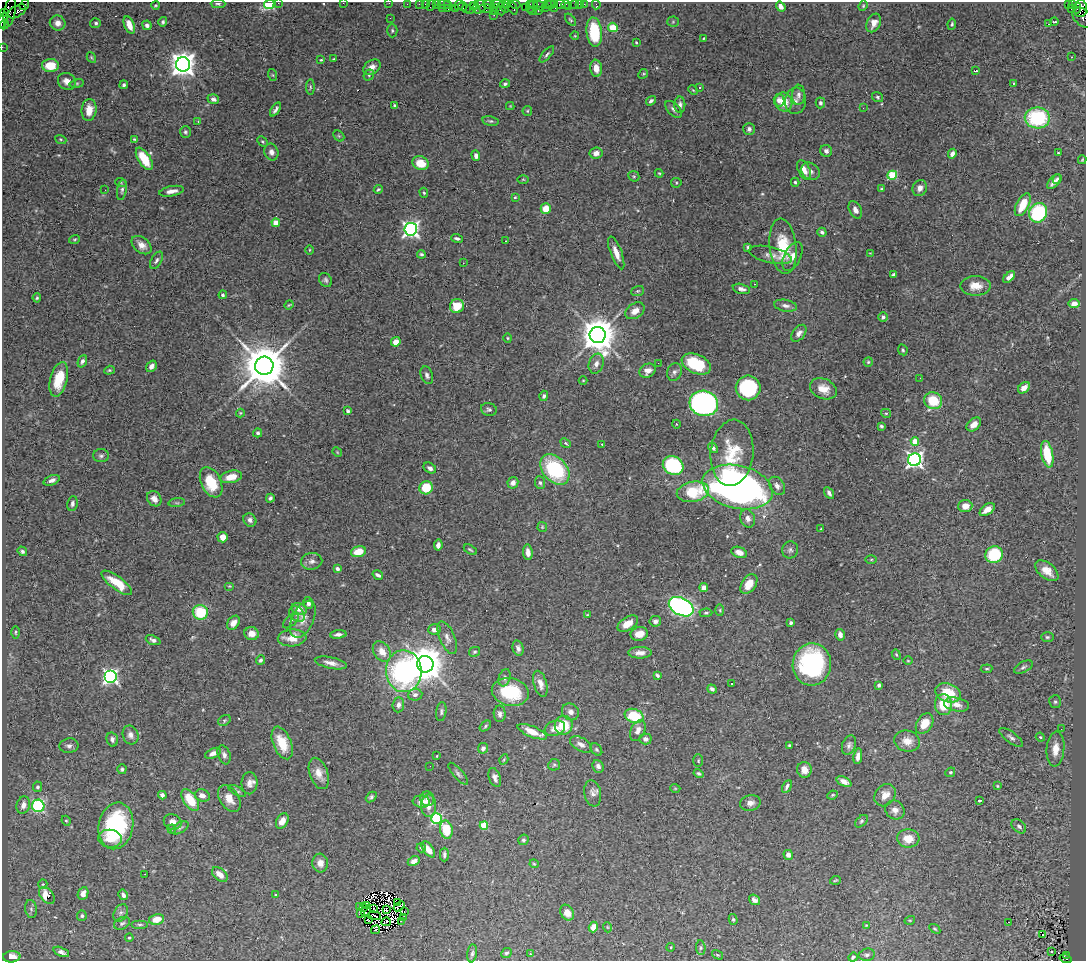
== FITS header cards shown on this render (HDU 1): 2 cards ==
NAXIS1  =                 1084
NAXIS2  =                  959

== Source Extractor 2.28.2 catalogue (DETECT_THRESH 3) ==
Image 1084 x 959 px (HDU 1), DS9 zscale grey, 1 PNG px = 1 image px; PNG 1088 x 963 px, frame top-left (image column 1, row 959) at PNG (2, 2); each listed source drawn as its Kron ellipse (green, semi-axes under 4 px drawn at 4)
Background 1.03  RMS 0.044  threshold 0.132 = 3 sigma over >= 5 px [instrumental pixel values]
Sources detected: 477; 9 with non-positive FLUX_AUTO (blend fragments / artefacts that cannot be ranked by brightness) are neither listed nor drawn; the other 468 listed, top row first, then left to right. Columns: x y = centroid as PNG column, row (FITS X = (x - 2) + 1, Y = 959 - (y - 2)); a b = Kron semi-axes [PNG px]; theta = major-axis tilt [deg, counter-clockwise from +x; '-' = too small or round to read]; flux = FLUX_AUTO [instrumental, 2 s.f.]
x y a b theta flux
278 3 2 2 - 7.5
343 3 2 2 - 28
389 3 2 2 - 10
218 4 7 4 -1 6.2
269 4 5 5 - 350
407 4 2 2 - 14
419 4 2 2 - 17
425 4 2 2 - 24
436 4 3 2 - 33
444 4 6 3 -4 83
448 4 3 3 - 64
498 4 6 2 1 130
506 4 4 2 - 19
515 4 5 3 - 90
533 4 4 3 - 20
547 4 3 2 - 51
550 4 5 3 - 57
554 4 3 2 - 58
560 4 5 3 - 55
566 4 4 2 - 15
575 4 3 3 - 63
579 4 2 2 - 7.6
584 4 2 2 - 19
1068 4 3 2 - 130
1072 4 4 3 - 12
24 5 5 2 - 40
155 5 4 3 - 3.3
431 5 6 3 60 120
459 5 5 2 - 44
474 5 4 2 - 39
489 5 6 3 -12 110
596 5 5 2 - 11
463 6 4 3 - 46
530 6 6 3 -90 69
539 6 5 3 - 66
569 6 2 2 - 13
863 6 5 4 - 3.7
479 7 7 6 - 250
525 7 2 2 - 21
545 7 4 3 - 22
781 7 5 4 - 17
442 8 4 2 - 14
471 8 7 3 57 55
496 8 2 2 - 39
505 8 5 3 - 68
512 8 7 3 -64 55
555 8 2 2 - 9.2
1077 8 5 3 - 280
1080 8 8 6 83 470
448 9 3 3 - 46
455 9 3 3 - 58
466 9 3 2 - 77
486 9 6 4 -7 140
501 9 6 3 -88 310
1071 9 2 2 - 8.5
17 11 10 5 30 270
494 11 3 2 - 40
532 11 3 2 - 48
538 11 3 2 - 75
4 12 3 2 - 14
10 12 15 5 79 340
494 15 2 2 - 7.5
1083 17 12 8 -43 260
390 18 2 2 - 1.3
3 20 8 3 71 140
570 20 7 4 -49 3.7
163 22 5 4 - 5.5
673 22 5 5 - 3.8
1054 22 4 2 - 3.3
58 23 8 7 - 19
96 23 5 5 - 6.3
874 23 10 6 65 23
4 24 5 3 - 76
952 24 6 3 81 4.2
1048 24 2 2 - 3.3
129 25 9 5 -66 31
147 25 5 4 - 9.8
613 27 5 4 - 63
392 30 7 5 -89 5
594 32 15 7 -84 140
575 36 4 2 - 2
704 38 3 2 - 2.5
636 43 3 2 - 3.3
2 47 2 2 - 13
547 54 10 3 49 5.8
91 57 5 3 - 3.2
1072 57 3 2 - 2.2
334 59 3 2 - 3
321 60 3 3 - 3.4
183 64 7 7 - 3000
50 65 8 6 1 59
372 67 9 6 36 19
596 68 8 6 -82 27
976 71 3 2 - 3.9
643 74 5 4 - 3.7
273 75 6 4 -70 3.7
369 75 6 5 - 4.6
67 81 9 8 - 21
1013 83 3 2 - 4.2
77 84 7 3 9 4.3
505 84 5 4 - 6.4
124 85 4 4 - 6
310 87 7 3 -90 4.4
700 87 3 3 - 14
693 90 5 3 - 2.9
798 95 10 6 87 10
878 97 6 5 - 4.9
213 99 6 5 - 10
779 100 6 5 - 15
651 101 5 4 - 7.1
795 101 13 10 81 19
784 102 9 8 - 49
820 103 5 4 - 7.3
680 105 8 5 -89 9.6
395 106 4 3 - 5
510 106 4 4 - 2.5
863 108 3 2 - 3
275 109 8 3 56 8.9
674 109 10 5 -44 9.5
89 110 11 7 84 38
527 111 5 4 - 3.6
1037 118 12 10 -1 230
198 121 3 3 - 2.7
490 121 8 4 -11 5.2
749 129 6 6 - 8.8
185 132 6 5 - 5.6
339 136 6 4 -44 4.1
61 139 6 4 -20 3.6
134 139 3 3 - 3.3
262 141 6 4 -44 4
826 151 6 5 - 11
271 152 8 7 - 14
596 153 6 5 - 16
1058 153 3 3 - 2.9
952 154 5 4 - 13
476 156 5 4 - 12
144 159 13 6 -57 87
1082 160 4 2 - 2.7
420 163 8 7 - 57
804 170 10 5 -63 22
810 171 10 8 -37 13
659 173 4 3 - 2.9
892 175 5 4 - 140
634 176 6 5 - 4.1
523 179 6 4 -1 3.7
1057 179 5 4 - 5.3
795 182 4 3 - 3.9
1054 182 9 4 49 14
121 183 6 3 -20 3.2
676 183 5 5 - 4
920 188 8 7 - 16
378 189 4 3 - 3.7
881 189 3 3 - 3
105 190 2 2 - 27
122 190 10 4 80 7.2
172 191 12 5 11 19
424 193 5 4 - 4.4
515 197 4 3 - 2.8
1023 205 12 6 63 66
546 209 5 5 - 51
855 210 9 6 -63 16
1038 213 10 8 63 250
276 223 4 4 - 45
411 229 6 6 - 1000
822 232 4 4 - 6.6
74 239 5 3 - 3.3
457 239 6 4 -16 8.2
505 241 3 2 - 6.4
141 245 11 7 -40 23
783 246 28 13 -83 110
748 247 3 3 - 5.7
309 250 5 3 - 2.7
616 253 17 5 -69 29
870 253 4 3 - 2.4
421 254 4 3 - 5.8
770 255 22 8 -13 21
792 256 15 8 64 26
156 260 9 5 60 8.4
463 263 3 2 - 2
894 275 4 3 - 9.7
1009 277 7 4 44 18
325 280 7 6 - 7.5
754 284 3 2 - 3.2
976 286 15 9 0 37
741 289 9 5 -13 11
638 291 6 5 - 4.6
223 295 4 3 - 5.3
37 298 4 4 - 3.8
1074 304 5 4 - 20
289 305 5 3 - 3.2
457 306 7 7 - 63
785 306 11 5 -10 14
635 311 10 7 33 23
883 317 5 5 - 8.1
799 333 10 6 51 17
598 335 8 8 - 7300
508 338 4 4 - 3.1
396 342 5 4 - 25
903 350 5 4 - 4.7
82 361 6 4 68 9.3
868 362 4 4 - 3.9
658 363 3 2 - 6.2
596 364 10 7 71 15
696 364 15 9 -24 140
151 366 6 5 - 14
264 366 9 9 - 15000
109 370 5 4 - 4
648 371 8 6 28 23
674 372 9 7 67 10
427 375 9 6 -71 8.4
920 378 3 2 - 2.7
59 379 18 8 75 79
583 380 4 3 - 2.2
748 388 12 12 - 280
1024 388 6 5 - 19
823 389 14 10 -23 38
544 396 5 4 - 6.5
933 401 9 8 - 89
704 403 14 12 -14 1000
489 409 8 6 -19 7.7
348 411 4 3 - 5.9
240 413 4 4 - 3.1
886 413 5 4 - 3.9
676 424 4 3 - 1.8
974 424 8 5 43 26
881 426 3 3 - 4.9
258 433 4 4 - 5.2
915 441 4 4 - 69
566 443 5 4 - 4.3
602 444 3 3 - 3.6
713 448 5 4 - 9.8
337 452 5 4 - 3
732 453 33 21 85 120
1047 454 13 6 -78 95
101 456 8 6 1 7.4
915 460 6 6 - 1000
673 465 10 9 - 260
430 468 6 5 - 12
555 470 17 12 -48 230
231 477 11 6 13 45
52 480 8 5 21 13
211 482 16 10 -64 100
513 483 6 5 - 16
540 483 6 5 - 6.6
777 486 10 7 -55 12
738 487 36 21 -13 1800
426 488 7 6 - 83
693 492 16 10 10 120
829 493 6 3 -58 8.3
270 498 4 3 - 7.8
154 499 8 6 -52 17
177 503 8 4 7 5.2
72 504 7 5 83 7.8
965 506 7 6 - 29
987 510 8 5 36 29
748 518 9 7 -68 14
250 520 7 6 - 11
542 527 5 4 - 3.5
821 529 3 2 - 2.7
223 537 5 5 - 26
438 545 5 4 - 11
470 550 7 3 -30 4
790 550 8 8 - 9
22 551 5 4 - 6.8
359 552 7 5 16 53
528 552 8 4 -84 17
739 552 8 5 -20 20
994 555 9 8 - 160
871 559 6 4 1 3.6
312 561 10 8 10 15
337 569 4 3 - 9
1047 571 13 8 -39 36
378 575 5 3 - 7.7
117 583 18 6 -37 69
749 584 11 7 56 42
229 586 5 4 - 2.8
704 588 4 4 - 21
308 603 6 4 -71 12
681 607 13 8 -27 760
299 609 8 6 -13 24
720 610 6 4 -89 4
200 612 7 7 - 110
706 613 6 4 1 4.6
297 614 9 6 -44 11
587 615 3 3 - 2.6
303 619 20 10 64 33
291 621 10 5 43 6.8
655 621 6 5 - 11
233 623 8 5 56 19
791 623 3 3 - 7.1
628 624 11 6 32 37
435 629 6 5 - 15
15 632 6 3 -90 3.5
251 634 7 6 - 25
338 634 8 4 5 11
639 634 9 7 13 33
840 635 6 4 -76 14
1047 637 6 5 - 5.3
292 638 14 8 4 47
447 638 17 7 -67 18
153 640 7 4 -21 9.4
518 648 8 5 -77 11
382 651 11 8 -55 34
475 652 6 4 29 5.3
640 653 11 6 0 18
896 655 5 4 - 3.7
260 660 5 4 - 6.3
908 661 5 3 - 2.4
331 663 16 5 -12 21
425 664 8 8 - 7500
812 664 21 19 83 370
1023 667 10 5 27 8.9
987 669 6 3 6 3.6
404 671 21 18 -87 600
657 675 4 3 - 5.7
111 676 6 6 - 680
505 678 9 6 71 9.2
540 684 13 6 -74 21
732 684 3 2 - 4.2
879 685 4 3 - 7.6
712 689 5 4 - 8.8
510 692 19 13 -12 140
948 693 13 9 -19 85
415 695 7 6 - 12
1055 702 6 6 - 6.5
398 705 7 6 - 10
943 705 10 8 -85 87
956 705 13 6 -11 24
441 712 9 5 82 6.7
570 712 9 8 - 16
500 714 8 6 -89 11
634 716 9 7 -20 130
224 720 7 5 37 5.2
925 724 11 7 58 46
564 725 9 9 - 80
485 726 6 4 39 5
555 728 10 7 19 24
1061 729 2 2 - 4
638 730 11 7 62 19
532 732 16 5 -22 46
130 735 9 7 -68 14
1011 737 14 5 -36 11
1040 737 4 4 - 3.1
112 739 7 5 -75 13
645 739 6 5 - 11
907 741 13 10 -16 29
282 743 17 9 -68 62
581 744 12 6 -29 17
789 745 3 3 - 3.3
849 745 10 6 70 9.6
69 746 9 7 9 11
483 748 5 5 - 9.6
596 749 7 5 -51 4.8
1055 749 17 9 85 41
213 753 8 5 23 19
224 755 10 6 -70 11
437 756 3 2 - 2.2
858 756 8 4 80 15
504 759 5 3 - 3.2
698 761 6 4 89 4.3
554 765 6 5 - 4.8
430 766 2 2 - 4.1
598 766 6 5 - 11
122 769 5 4 - 5.4
804 770 8 7 - 23
950 772 5 4 - 3.9
319 773 16 9 -71 30
699 773 5 4 - 5.7
458 774 14 5 -49 9.3
495 777 10 5 -70 12
844 782 8 4 -27 21
249 783 11 8 90 18
787 786 7 3 64 8
997 786 3 3 - 2.9
38 787 5 4 - 6
675 788 5 3 - 2.6
237 791 10 3 -30 5.1
593 793 13 8 -80 15
162 795 4 4 - 11
832 795 5 3 - 3.2
885 795 12 9 49 30
202 796 7 6 - 16
371 797 6 4 43 5.8
229 798 15 9 -57 32
427 799 7 7 - 11
190 800 12 6 -56 85
979 800 3 3 - 4.9
421 802 8 6 -4 26
750 803 10 8 14 17
23 805 9 6 72 21
38 806 6 6 - 330
429 806 11 7 90 23
895 810 10 9 - 18
437 819 5 5 - 360
66 821 5 4 - 3.6
282 821 8 5 61 25
861 821 7 5 45 5.5
173 822 9 7 -22 18
116 826 23 17 79 330
484 826 4 4 - 100
1019 826 8 6 -43 8.5
180 828 9 5 30 7.3
172 829 4 4 - 3.3
446 830 9 6 -76 82
908 838 11 9 -3 41
110 839 12 9 -6 35
523 840 5 5 - 5.4
421 848 4 4 - 3.4
428 849 9 5 -54 27
444 855 7 4 89 9.2
788 855 5 4 - 15
414 861 6 4 29 17
320 863 9 8 - 21
534 864 5 4 - 3.6
145 874 2 2 - 3.2
220 874 9 5 -43 28
835 880 5 3 - 3.1
43 884 5 4 - 3.5
83 893 7 5 66 20
123 895 5 4 - 11
276 895 3 3 - 2.8
47 896 10 6 -52 58
755 900 6 5 - 11
398 902 3 2 - 4.6
367 906 3 2 - 2.4
399 906 6 3 39 2.8
360 907 4 2 - 1.6
364 907 3 2 - 0.21
31 909 9 6 -81 8.9
373 909 3 2 - 4.3
386 909 3 3 - 2.2
366 911 6 2 57 1.1
404 911 2 2 - 5.3
121 913 9 6 61 9.8
567 913 8 6 -56 27
360 914 3 2 - 6.2
82 916 5 5 - 6
374 916 6 2 -8 5
403 918 3 2 - 4.5
156 919 8 5 12 37
733 919 5 4 - 4.6
368 920 4 2 - 2.3
910 920 5 3 - 2.7
401 921 4 2 - 0.54
386 922 4 2 - 4.1
1009 922 2 2 - 20
122 923 8 5 28 6.6
140 925 8 3 0 5
866 925 4 2 - 2.1
593 927 5 4 - 27
607 927 5 3 - 2.6
935 929 6 3 -35 3.3
376 930 5 2 - 2.1
1043 934 3 3 - 50
129 938 4 3 - 3.4
671 947 4 3 - 2.4
701 948 7 5 -86 5.8
61 952 8 4 -23 11
1052 952 3 2 - 3.2
472 953 9 5 83 6.9
506 953 6 4 42 5.8
530 954 3 2 - 5.9
718 955 6 3 -31 2.9
867 955 8 6 11 8.6
1066 955 3 2 - 80
12 957 9 5 3 35
853 957 5 4 - 5.6
1065 959 6 3 -14 76
At the frame edge (FLAGS 8, measured only in part): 7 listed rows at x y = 278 3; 343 3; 389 3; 269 4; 3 20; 2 47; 1065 959
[9 non-positive-flux detections neither listed nor drawn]